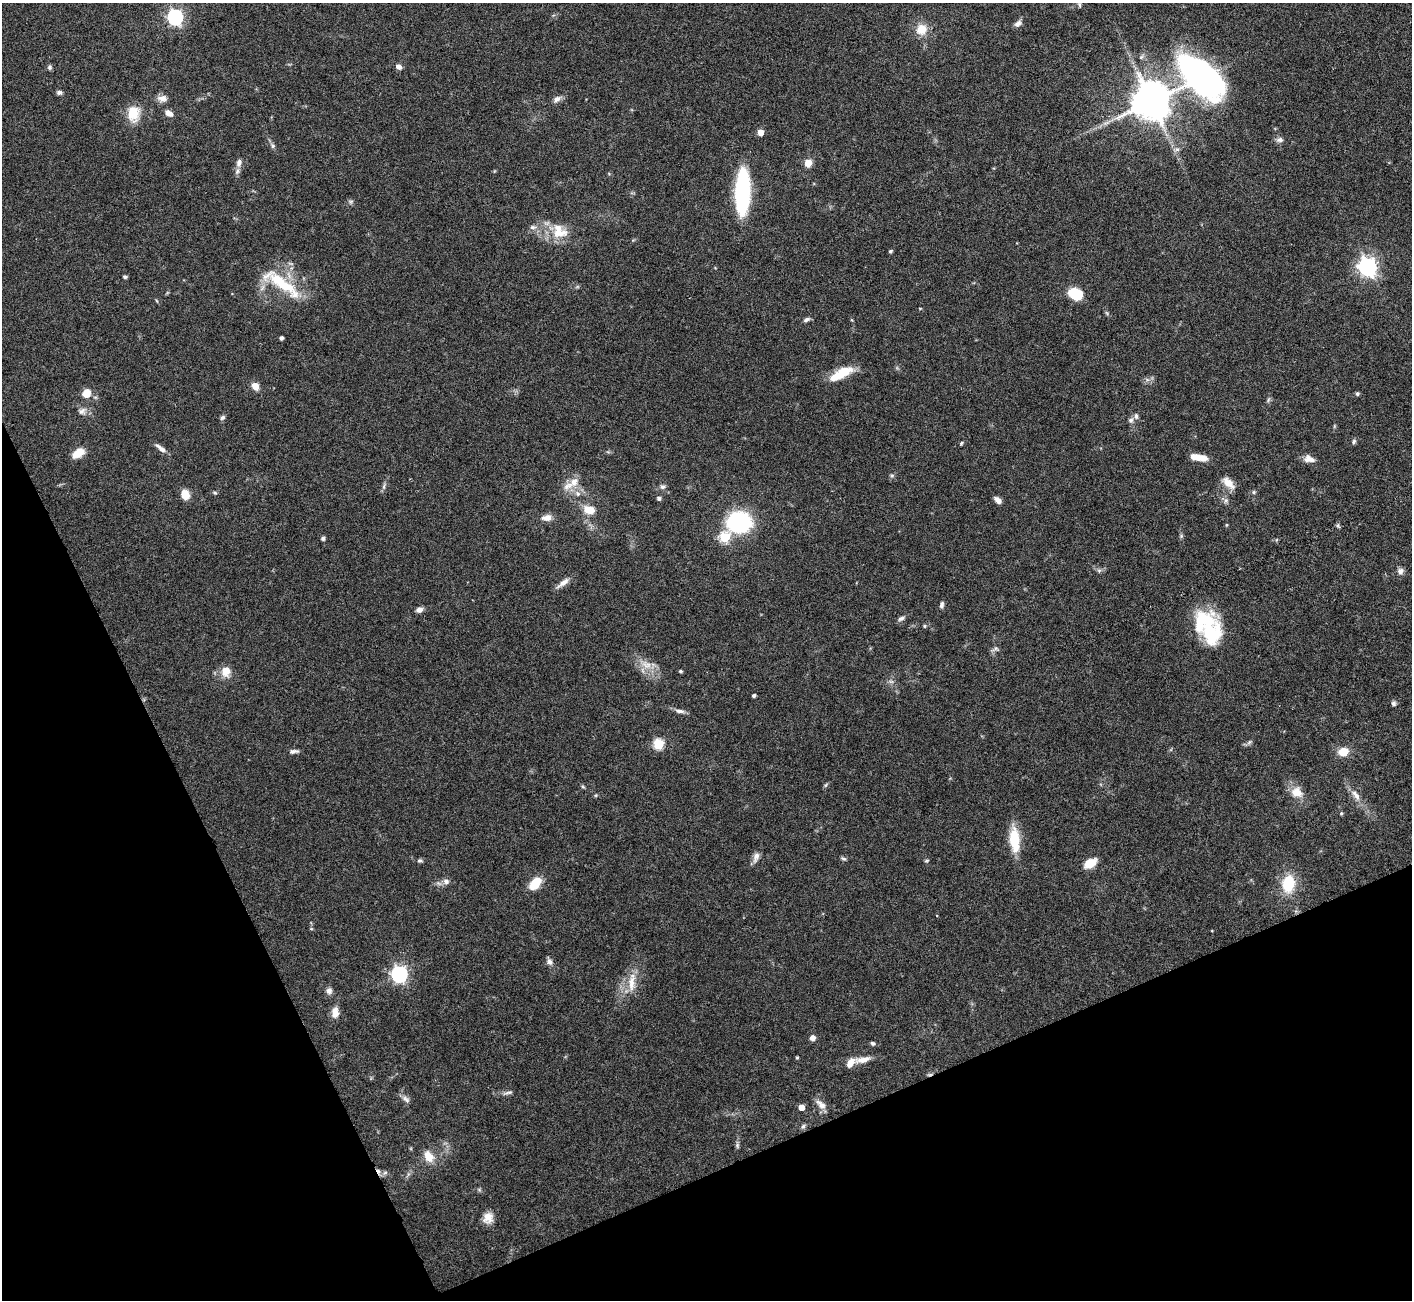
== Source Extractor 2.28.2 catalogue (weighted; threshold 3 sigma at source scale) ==
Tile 14 of 4 x 4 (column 2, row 4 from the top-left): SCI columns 1411-2820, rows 155-1452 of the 5644 x 5631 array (HDU 1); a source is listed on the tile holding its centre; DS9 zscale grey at full resolution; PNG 1414 x 1302 px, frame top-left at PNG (2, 3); no overlay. Shown black and unused: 22% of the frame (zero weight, under 3 of 6 exposures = <1% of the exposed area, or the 3 px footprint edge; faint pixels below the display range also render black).
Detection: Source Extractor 2.28.2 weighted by HDU 2 'WHT'; one run over the whole footprint, this tile lists its part. Background 0.0973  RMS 0.0033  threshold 0.0137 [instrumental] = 3 sigma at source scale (4.09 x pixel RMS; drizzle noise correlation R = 1.36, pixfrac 0.8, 0.05/0.05 arcsec/px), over >= 5 px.
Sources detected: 122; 1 inside a brighter object's white glare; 2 cosmic-ray / hot-pixel residue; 1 long thin detection or spike segment (spike, bleed or trail) — not listed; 7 inside a brighter listed object's ellipse — not listed separately; the other 111 listed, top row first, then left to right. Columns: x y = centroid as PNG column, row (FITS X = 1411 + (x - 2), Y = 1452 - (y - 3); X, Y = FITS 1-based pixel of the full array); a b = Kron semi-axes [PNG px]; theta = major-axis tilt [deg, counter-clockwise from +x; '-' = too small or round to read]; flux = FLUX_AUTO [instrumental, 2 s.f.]
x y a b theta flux
1080 5 9 3 -79 0.43
175 17 7 6 - 78
1018 23 10 7 31 1.4
921 29 13 12 - 4.9
49 67 6 6 - 0.67
399 67 7 5 -31 1.5
1201 77 52 30 -34 110
59 92 7 5 4 0.86
162 98 13 8 -2 1.9
557 99 12 7 33 1.4
1151 101 11 10 - 1000
169 113 9 6 -32 2.2
133 114 19 14 88 6.6
761 132 5 4 - 3.8
1279 140 10 6 -5 1.1
272 146 7 6 - 0.75
1177 149 8 6 24 1
239 163 10 7 82 1.5
808 163 8 7 - 3
742 192 29 8 88 78
351 202 6 5 - 0.62
533 227 10 6 1 1.1
559 233 28 14 2 7.8
890 251 4 3 - 0.56
1368 267 7 7 - 140
125 277 4 3 - 0.55
283 284 54 14 -34 15
1075 294 13 10 -24 9.2
920 308 3 3 - 0.3
807 319 9 5 28 0.82
281 338 4 4 - 0.9
842 372 24 12 24 7.3
255 386 8 7 - 2.6
86 393 10 9 - 3.7
1357 394 5 5 - 0.52
82 411 12 9 37 1.7
222 417 7 5 44 0.71
1131 420 8 6 62 0.95
1354 441 7 5 61 0.64
961 443 5 4 - 0.37
160 448 16 6 -39 1.8
78 453 15 9 33 4.2
1198 457 18 6 -9 5.3
1309 459 14 8 -15 2.2
892 475 6 4 1 0.48
574 482 15 11 56 3.6
1228 483 17 8 -40 3.6
384 486 11 4 81 0.78
662 487 7 7 - 0.93
1254 492 5 5 - 0.47
215 493 6 4 -18 0.46
185 495 10 8 -72 4.2
659 498 4 4 - 0.9
998 500 9 5 -41 1.6
589 510 14 9 -12 4.2
547 518 13 8 9 2.2
739 522 17 14 4 48
1226 525 5 3 - 0.31
1181 536 6 4 48 0.48
725 537 6 5 - 16
323 538 4 4 - 0.92
1400 571 8 8 - 1.4
563 583 18 6 37 2.2
942 605 8 5 75 0.93
419 610 7 6 - 1.5
901 618 10 5 22 0.95
1203 621 40 27 -8 19
924 626 5 4 - 0.42
995 649 13 4 22 0.75
646 665 17 10 -31 4.1
226 671 13 11 89 3.8
680 671 5 3 - 0.49
754 696 4 3 - 0.72
1393 703 6 6 - 0.7
680 711 14 5 -8 1.3
1249 742 8 4 53 0.64
658 744 5 5 - 21
294 751 12 5 4 1.1
1343 752 7 6 - 7.3
826 785 7 4 53 0.47
583 787 6 4 -20 0.4
1296 792 15 13 -24 4.2
1356 795 17 7 -49 2.6
1341 813 5 4 - 0.38
1014 839 28 11 -86 9.8
756 857 14 8 71 1.8
843 858 7 5 -24 0.6
420 860 7 5 -2 0.64
926 861 7 3 19 0.36
1090 863 14 9 33 4.7
446 881 8 7 - 1.3
535 884 12 8 48 8.2
1288 884 17 13 84 11
550 962 10 7 -58 1.2
399 974 7 6 - 99
631 983 27 10 89 4.9
329 991 8 7 - 1.3
335 1012 14 8 88 2.7
812 1038 6 5 - 1.5
872 1043 6 5 - 0.54
797 1058 3 3 - 0.36
863 1060 24 7 12 3.2
508 1093 14 5 15 1
406 1099 12 6 -38 1.3
821 1105 17 8 -42 2.1
801 1107 4 4 - 3.1
803 1126 8 5 62 0.64
737 1145 8 5 84 0.62
429 1156 14 9 -59 4.5
385 1173 7 5 29 0.77
488 1218 13 12 - 3.2